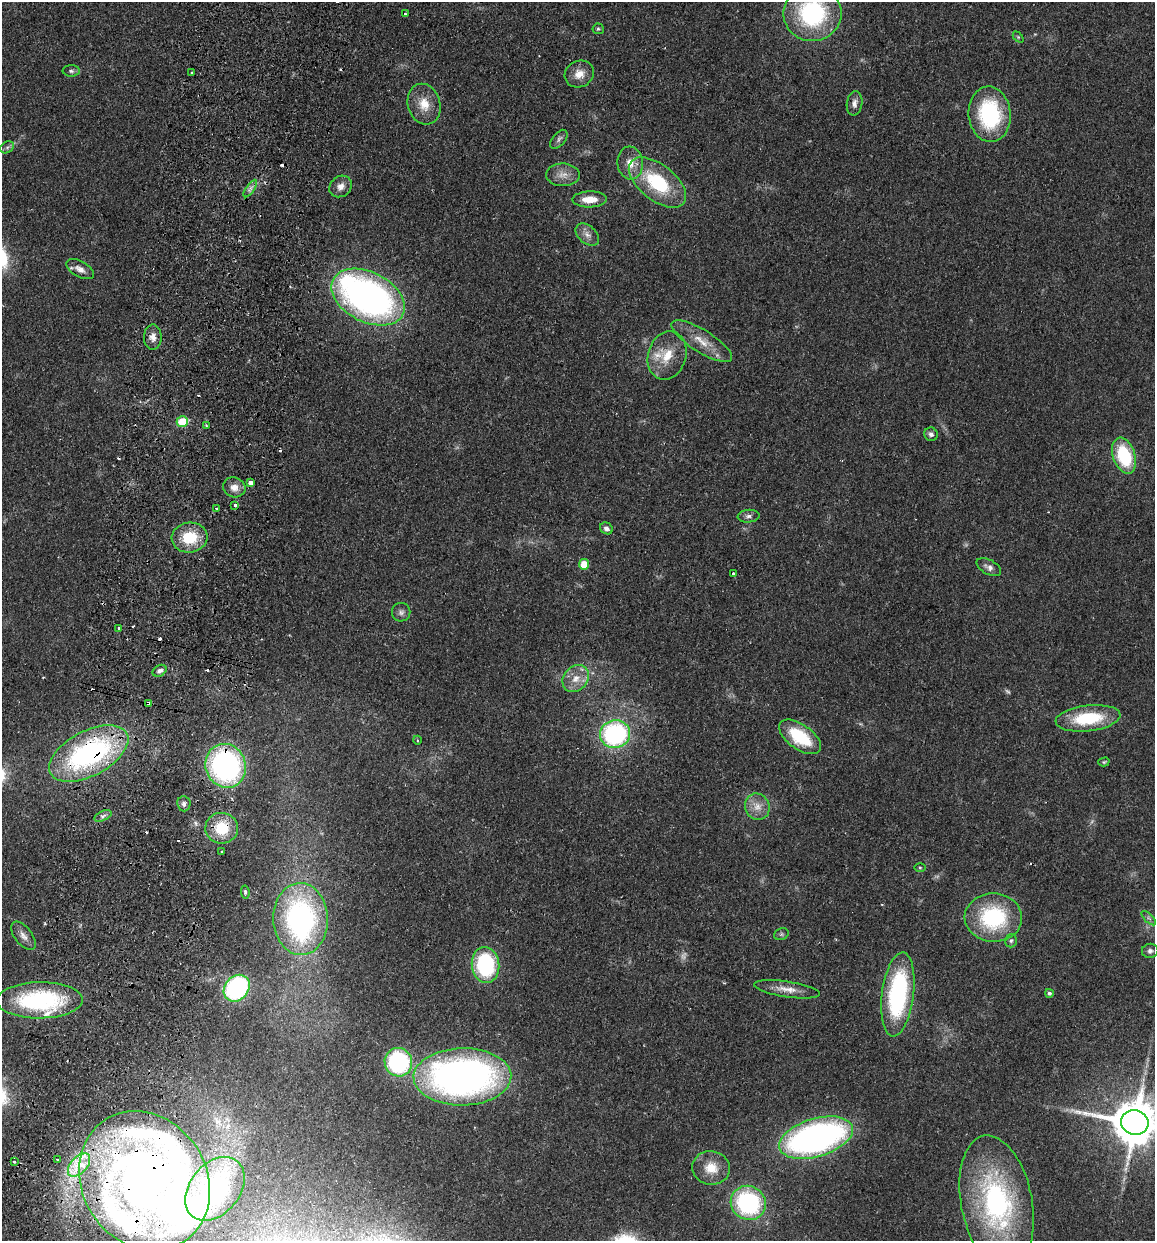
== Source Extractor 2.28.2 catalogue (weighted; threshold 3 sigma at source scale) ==
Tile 7 of 4 x 4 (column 3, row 2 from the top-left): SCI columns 2482-3634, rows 2491-3729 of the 5081 x 4981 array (HDU 1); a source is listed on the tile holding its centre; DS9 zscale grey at full resolution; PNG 1157 x 1243 px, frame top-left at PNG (2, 2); each listed source drawn as its Kron ellipse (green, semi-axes under 4 px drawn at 4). Shown black and unused: <1% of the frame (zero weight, under 2 of 3 exposures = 3% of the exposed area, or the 3 px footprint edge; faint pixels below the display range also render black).
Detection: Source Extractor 2.28.2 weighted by HDU 2 'WHT'; one run over the whole footprint, this tile lists its part. Background 0.0478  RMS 0.0068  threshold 0.0307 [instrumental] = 3 sigma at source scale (4.5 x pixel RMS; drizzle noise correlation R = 1.50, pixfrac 1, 0.05/0.05 arcsec/px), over >= 5 px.
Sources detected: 107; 2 too faint to see at this stretch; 4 inside a brighter object's white glare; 13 cosmic-ray / hot-pixel residue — neither listed nor drawn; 6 inside a brighter listed object's ellipse — not listed separately; the other 82 listed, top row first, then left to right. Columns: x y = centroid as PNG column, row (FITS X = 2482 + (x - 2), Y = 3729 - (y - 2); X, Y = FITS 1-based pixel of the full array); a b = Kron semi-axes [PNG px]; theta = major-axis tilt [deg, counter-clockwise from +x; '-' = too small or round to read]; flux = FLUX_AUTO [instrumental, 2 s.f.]
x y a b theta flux
812 13 29 28 - 86
405 14 3 3 - 1.3
598 29 5 5 - 1.2
1018 37 6 4 -45 0.77
71 71 8 5 -2 1.8
191 73 4 3 - 0.85
579 74 15 13 28 8.3
854 103 12 7 81 3.8
424 104 21 16 -75 13
990 114 28 21 -84 66
559 139 11 6 51 2.2
7 147 7 5 30 1.8
630 163 16 12 -84 9.1
563 175 17 11 -1 6.8
657 182 34 18 -39 49
341 186 12 10 38 4.9
250 188 10 4 55 2.4
589 199 17 8 1 9.9
587 235 13 9 -41 4.4
80 269 15 8 -28 5.3
368 297 39 25 -27 280
153 337 12 9 89 4.7
702 341 35 11 -32 14
667 355 24 19 73 18
182 422 5 5 - 19
206 426 3 2 - 0.76
931 434 7 6 - 2.4
1124 456 19 11 -71 42
251 483 4 4 - 8.9
234 487 11 10 - 5.7
235 505 3 3 - 7.8
216 508 3 2 - 0.65
748 516 11 6 5 2.5
606 528 6 5 - 2.4
190 537 18 15 4 25
584 564 5 5 - 16
989 567 13 7 -29 3.2
734 573 4 3 - 1.2
401 612 9 9 - 2.7
119 628 3 3 - 1.9
160 671 7 5 30 2.6
576 678 15 12 48 9.4
148 703 4 3 - 9.9
1088 718 32 13 6 37
615 734 15 13 10 100
800 737 24 12 -35 35
417 740 4 3 - 0.63
89 754 43 22 28 150
1104 762 6 4 16 0.9
226 766 22 20 -69 150
184 804 7 6 - 2.2
757 807 13 12 - 7.6
103 816 9 4 25 2.1
222 828 16 15 - 22
222 851 3 3 - 1.1
920 867 5 3 - 0.74
245 892 6 4 -82 1.4
993 918 28 24 -4 67
1149 918 9 3 -45 1.5
301 919 36 27 -88 170
781 934 7 5 21 1.4
23 936 17 8 -52 4.8
1011 941 7 6 - 1.5
1150 951 8 7 - 2.2
486 965 18 14 -83 69
237 988 14 12 48 100
787 989 33 8 -9 8.6
1049 993 4 4 - 1.4
898 994 42 16 83 100
40 1000 43 18 1 86
398 1062 14 13 - 85
462 1077 49 28 1 310
1135 1123 14 12 -11 3400
816 1138 38 19 17 260
58 1160 3 3 - 1.2
14 1161 3 3 - 1.4
79 1165 14 8 47 16
711 1168 19 16 -8 13
144 1181 72 62 -57 420
215 1189 35 25 51 130
997 1202 68 35 -79 150
748 1203 18 16 -34 85
Overlapping masked pixels (flux is a lower limit): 6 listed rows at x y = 148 703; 89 754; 226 766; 222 828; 79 1165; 144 1181
Isophote crosses this tile's border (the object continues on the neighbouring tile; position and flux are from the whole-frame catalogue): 2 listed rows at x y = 812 13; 1135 1123